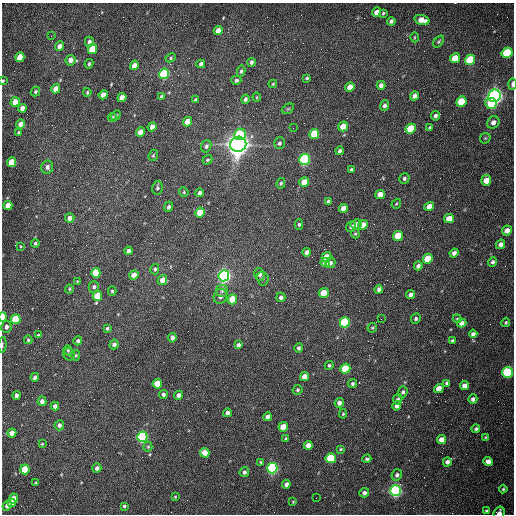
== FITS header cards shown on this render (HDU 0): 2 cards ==
NAXIS1  =                  512 /fastest changing axis
NAXIS2  =                  512 /next to fastest changing axis

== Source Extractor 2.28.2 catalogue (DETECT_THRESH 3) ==
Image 512 x 512 px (HDU 0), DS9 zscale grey, 1 PNG px = 1 image px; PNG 516 x 516 px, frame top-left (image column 1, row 512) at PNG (2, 3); each listed source drawn as its Kron ellipse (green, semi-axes under 4 px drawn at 4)
Background 1540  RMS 23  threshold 70.3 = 3 sigma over >= 5 px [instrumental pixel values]
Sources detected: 213; all 213 listed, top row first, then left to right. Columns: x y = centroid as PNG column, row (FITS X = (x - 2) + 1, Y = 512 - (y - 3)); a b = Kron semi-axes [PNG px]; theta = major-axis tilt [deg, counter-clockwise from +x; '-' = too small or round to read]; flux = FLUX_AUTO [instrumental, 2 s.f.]
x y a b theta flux
377 12 5 4 - 1.1e+04
383 13 3 3 - 1.9e+03
422 20 8 4 -16 1.9e+04
391 21 4 3 - 3.7e+03
218 31 5 4 - 1.2e+04
51 36 3 2 - 1.6e+03
415 37 5 3 - 1.6e+03
89 42 5 4 - 4.5e+03
439 42 7 4 52 2.3e+03
59 46 5 4 - 8.4e+03
92 49 5 4 - 6.3e+04
507 53 5 5 - 1.4e+05
20 57 5 4 - 3.1e+04
171 58 5 4 - 2.2e+03
455 58 5 4 - 3.3e+04
70 60 5 5 - 1.1e+04
470 60 5 5 - 9.7e+04
251 62 4 3 - 3.8e+03
89 64 5 4 - 2.7e+03
201 64 4 3 - 4.4e+03
134 65 5 4 - 1.1e+04
241 71 5 3 - 3.0e+03
164 74 5 5 - 2.6e+05
307 78 4 3 - 2.0e+03
236 80 5 4 - 3.0e+03
3 81 3 3 - 1.6e+03
273 84 4 3 - 1.8e+03
512 84 6 3 88 8.0e+03
381 85 4 4 - 7.3e+03
350 87 5 4 - 1.5e+04
56 89 5 4 - 1.8e+04
35 92 5 4 - 2.5e+03
87 92 4 3 - 2.0e+03
103 95 5 4 - 1.6e+04
415 96 4 4 - 7.2e+03
495 96 6 6 - 1.1e+06
161 97 4 3 - 2.5e+03
257 97 4 4 - 1.6e+03
122 98 5 4 - 1.9e+04
245 99 5 4 - 3.7e+03
196 100 4 3 - 3.3e+03
461 101 5 5 - 5.5e+04
15 102 5 4 - 2.0e+04
491 103 6 5 - 4.5e+04
384 106 5 4 - 4.8e+03
22 108 4 4 - 9.3e+03
288 109 6 4 29 2.3e+03
116 115 5 4 - 2.3e+03
435 116 4 4 - 3.8e+03
113 117 5 4 - 1.9e+03
187 122 5 4 - 2.6e+04
493 122 6 5 - 8.9e+03
21 124 4 4 - 1.2e+04
343 126 5 4 - 2.3e+04
152 127 4 4 - 9.4e+03
293 128 2 2 - 6.7e+02
430 128 4 3 - 2.8e+03
411 129 5 5 - 6.2e+04
140 132 5 4 - 1.5e+04
19 133 4 3 - 3.1e+03
240 134 6 5 - 5.4e+04
314 134 5 4 - 6.9e+04
485 138 6 5 - 1.9e+03
279 143 6 5 - 3.4e+03
238 144 8 7 - 2.1e+06
206 146 6 5 - 3.8e+03
339 151 4 3 - 4.2e+03
153 155 6 4 68 2.3e+03
304 159 5 5 - 3.5e+05
207 160 5 4 - 2.3e+03
12 162 5 4 - 4.4e+04
47 167 6 6 - 5.7e+03
351 170 4 4 - 2.8e+03
404 178 5 5 - 3.7e+03
486 180 5 5 - 2.2e+04
304 182 5 4 - 2.3e+04
281 183 5 4 - 2.3e+03
157 188 7 5 80 3.1e+03
184 192 5 4 - 1.7e+03
199 193 4 3 - 4.3e+03
380 194 5 4 - 1.4e+04
328 201 4 4 - 2.8e+03
396 204 5 3 - 1.6e+03
8 206 4 4 - 2.4e+04
169 207 5 4 - 3.7e+03
429 207 5 4 - 1.8e+04
343 208 4 4 - 1.2e+04
200 212 5 4 - 3.5e+04
70 218 5 4 - 8.8e+03
449 219 5 4 - 2.6e+04
299 224 5 4 - 2.6e+03
356 224 6 5 - 7.3e+03
363 225 5 4 - 2.2e+04
351 227 5 4 - 4.5e+03
507 231 5 4 - 1.1e+04
355 234 5 4 - 2.0e+03
398 236 5 5 - 6.6e+04
35 243 4 4 - 2.7e+03
501 244 5 4 - 6.7e+03
20 246 4 3 - 1.4e+03
129 251 4 3 - 5.6e+03
306 252 4 4 - 6.0e+03
454 253 4 4 - 5.9e+03
326 257 5 4 - 2.7e+04
428 259 5 4 - 4.8e+04
325 262 5 4 - 1.3e+04
493 262 5 4 - 3.8e+03
330 263 5 5 - 5.0e+03
418 266 4 4 - 5.1e+03
155 269 5 4 - 2.6e+03
96 273 5 4 - 4.5e+04
259 274 6 5 - 4.6e+03
134 275 5 4 - 1.5e+04
224 276 6 5 - 7.1e+05
263 279 7 6 - 3.3e+03
162 280 5 4 - 1.4e+04
77 281 3 2 - 1.3e+03
94 287 6 5 - 3.4e+03
69 289 4 4 - 1.8e+03
379 289 4 4 - 4.9e+03
112 291 4 4 - 2.1e+03
222 291 6 6 - 4.0e+03
324 293 5 4 - 2.9e+04
411 294 4 4 - 6.0e+03
97 296 5 4 - 4.2e+04
220 296 8 6 72 5.8e+03
281 297 4 4 - 4.4e+03
232 299 5 5 - 3.8e+04
3 317 5 3 - 3.6e+04
416 318 5 4 - 3.4e+03
16 319 5 4 - 8.2e+04
381 319 2 2 - 9.0e+02
457 319 4 4 - 1.9e+03
345 322 5 5 - 1.7e+05
506 322 5 4 - 2.0e+03
462 323 5 4 - 8.7e+03
6 327 5 5 - 6.4e+03
107 328 4 3 - 2.6e+03
372 328 5 4 - 2.2e+03
473 334 4 4 - 4.5e+03
38 335 4 4 - 1.6e+03
172 338 5 4 - 5.7e+03
28 340 4 3 - 2.1e+03
78 341 4 4 - 4.4e+03
452 341 3 3 - 2.4e+03
114 344 5 4 - 6.2e+03
2 345 8 3 86 1.9e+03
238 345 4 4 - 3.8e+03
299 348 5 4 - 3.4e+03
68 350 5 4 - 2.2e+03
69 354 6 5 - 3.4e+03
76 355 5 4 - 2.0e+03
329 365 4 4 - 2.8e+03
345 369 5 5 - 6.7e+04
508 372 5 5 - 1.6e+05
35 377 4 3 - 4.5e+03
304 377 4 4 - 1.6e+04
447 383 4 3 - 2.9e+03
157 384 5 4 - 3.5e+04
352 384 4 3 - 2.9e+03
465 386 4 4 - 1.1e+04
439 389 5 4 - 1.9e+04
297 390 5 4 - 2.4e+03
403 392 6 4 71 3.6e+03
163 394 4 4 - 4.0e+03
16 395 4 4 - 6.0e+03
178 395 4 4 - 6.6e+03
398 399 5 4 - 3.0e+03
473 399 5 4 - 4.8e+03
42 401 5 4 - 7.4e+03
339 403 5 4 - 6.8e+03
55 406 4 4 - 6.2e+03
397 406 4 4 - 6.5e+03
227 413 4 4 - 4.9e+03
343 414 5 4 - 2.1e+03
267 417 4 4 - 7.7e+03
59 425 5 4 - 5.1e+03
283 427 5 4 - 3.2e+04
476 429 4 3 - 3.1e+03
12 433 4 4 - 1.4e+04
142 437 5 5 - 3.5e+05
485 437 4 3 - 1.4e+03
286 439 4 3 - 2.3e+03
441 440 4 4 - 1.2e+04
42 444 4 4 - 1.6e+03
308 445 4 4 - 1.1e+04
148 447 5 4 - 1.9e+03
340 449 4 3 - 1.6e+03
205 453 5 4 - 2.3e+04
331 458 5 5 - 1.0e+05
367 459 4 3 - 2.7e+03
488 461 4 4 - 1.0e+04
260 462 4 3 - 1.5e+03
447 462 4 4 - 5.6e+03
97 468 4 4 - 6.0e+03
272 468 5 5 - 4.3e+05
25 469 5 4 - 4.9e+04
244 472 5 4 - 3.8e+03
397 475 6 5 - 4.5e+03
35 483 3 2 - 1.7e+03
286 484 4 4 - 6.2e+03
503 489 4 4 - 1.9e+03
395 491 5 5 - 5.7e+05
364 493 5 4 - 4.5e+03
175 497 3 3 - 1.3e+03
14 498 5 4 - 1.7e+04
316 498 2 2 - 3.2e+03
293 502 4 4 - 1.2e+03
11 503 4 3 - 1.3e+04
7 505 5 4 - 9.1e+03
124 506 3 3 - 2.6e+03
486 511 3 3 - 2.0e+03
499 513 6 5 - 7.5e+03
At the frame edge (FLAGS 8, measured only in part): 5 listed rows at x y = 3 81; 512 84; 3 317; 2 345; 499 513